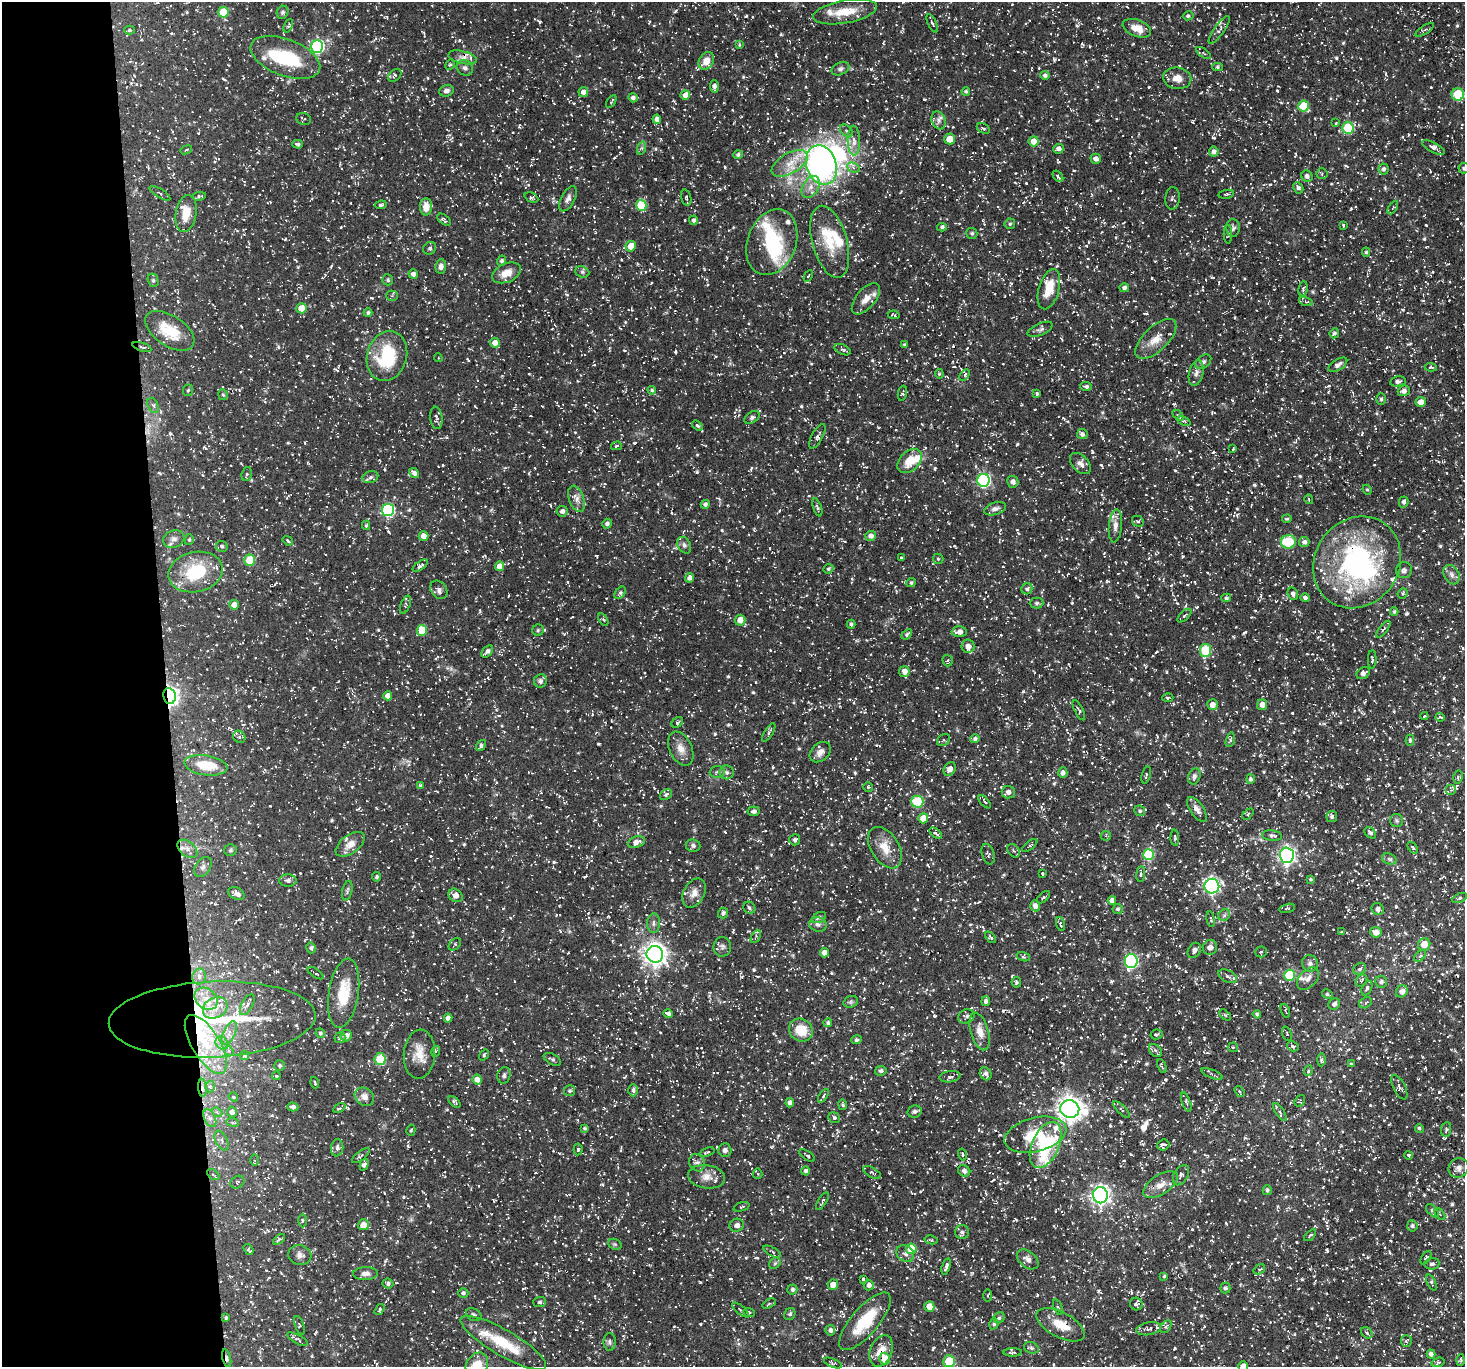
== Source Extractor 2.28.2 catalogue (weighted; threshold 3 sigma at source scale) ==
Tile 4 of 3 x 3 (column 1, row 2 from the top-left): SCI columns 1-1463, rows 1510-2874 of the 4388 x 4367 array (HDU 1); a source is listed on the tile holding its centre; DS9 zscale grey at full resolution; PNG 1467 x 1369 px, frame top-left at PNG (2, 2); each listed source drawn as its Kron ellipse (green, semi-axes under 4 px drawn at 4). Shown black and unused: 11% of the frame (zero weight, under 3 of 5 exposures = <1% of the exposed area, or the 3 px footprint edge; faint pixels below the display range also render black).
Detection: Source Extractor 2.28.2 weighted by HDU 2 'WHT'; one run over the whole footprint, this tile lists its part. Background 0.0748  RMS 0.0041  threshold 0.0183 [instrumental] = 3 sigma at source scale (4.5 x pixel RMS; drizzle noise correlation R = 1.50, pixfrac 1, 0.05/0.05 arcsec/px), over >= 5 px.
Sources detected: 1608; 5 inside a brighter object's white glare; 76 cosmic-ray / hot-pixel residue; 3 long thin detections or spike segments (spike, bleed or trail) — neither listed nor drawn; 51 inside a brighter listed object's ellipse — not listed separately; of the other 1473, all 500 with FLUX_AUTO >= 0.607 (the completeness limit of this list) listed and drawn (973 fainter detections not listed), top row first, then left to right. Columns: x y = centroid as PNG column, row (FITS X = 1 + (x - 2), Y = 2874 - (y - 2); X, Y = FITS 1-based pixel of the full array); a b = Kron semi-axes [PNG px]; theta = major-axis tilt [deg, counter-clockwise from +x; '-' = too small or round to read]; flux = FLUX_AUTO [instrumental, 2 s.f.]
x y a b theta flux
223 12 5 5 - 13
282 12 6 5 - 0.87
845 12 32 11 10 9.5
1188 16 5 4 - 0.82
932 23 10 4 -66 1.1
288 26 7 4 68 0.68
1137 28 15 8 -21 5.2
130 30 5 4 - 0.75
1219 30 16 5 54 1.8
1425 30 11 3 32 0.91
739 45 4 3 - 0.65
317 46 6 6 - 57
1203 53 8 3 -35 0.61
285 57 36 18 -21 24
463 57 14 6 -13 2.5
706 61 9 7 57 4.4
450 65 5 4 - 0.61
1218 67 5 4 - 0.68
465 68 8 7 - 1.5
840 69 9 6 26 1.2
395 75 7 5 43 0.76
1045 75 4 4 - 1.1
1177 78 14 11 -9 4.3
714 87 6 4 -87 1.9
446 91 7 5 17 1.6
966 91 4 4 - 0.74
583 92 5 5 - 2
1458 94 6 6 - 16
685 95 5 4 - 3.3
633 98 5 4 - 1.4
611 102 7 3 59 0.67
1303 106 5 5 - 12
303 119 7 6 - 0.81
657 119 4 4 - 2.3
939 120 9 7 -70 1.8
1336 123 4 4 - 0.66
983 128 7 5 -27 0.78
1348 128 6 5 - 18
846 131 7 5 -43 0.96
950 139 5 5 - 6
854 141 15 6 -88 3.1
1034 141 5 5 - 4.2
298 144 5 3 - 0.93
1433 147 12 5 -27 1.8
642 148 7 4 71 0.75
1058 149 5 5 - 1.8
186 150 6 4 21 0.62
1214 152 5 5 - 1.6
738 155 5 4 - 1
1096 159 5 5 - 1.9
790 163 20 10 29 6.5
821 165 20 15 -71 170
853 168 7 4 -26 1.3
1464 168 5 5 - 0.89
1384 169 5 5 - 1.2
1322 174 5 5 - 0.77
1058 176 6 3 -51 0.87
1307 176 6 5 - 1.6
811 187 12 8 60 3
1298 188 6 5 - 1.2
160 193 12 4 -32 0.72
1226 194 8 4 9 0.7
199 196 7 4 9 0.79
686 197 8 5 -73 0.86
531 198 7 4 -25 0.77
1172 198 11 7 86 1.2
568 199 14 7 62 2.1
381 205 6 3 8 0.75
641 205 5 5 - 17
426 207 8 6 90 3.8
1393 207 7 3 59 0.61
186 213 19 10 81 7.1
444 220 8 4 -38 0.84
694 220 5 4 - 1
1010 224 5 5 - 0.77
1343 225 4 2 - 0.73
942 227 5 4 - 1.1
1233 228 9 6 -89 1.1
972 233 5 5 - 0.93
1228 234 9 4 90 0.82
772 242 34 24 69 25
830 242 37 17 -74 14
631 246 5 5 - 5.1
430 248 7 6 - 0.9
1366 252 4 4 - 0.75
502 261 5 4 - 1
441 266 7 5 83 1.7
582 272 7 5 -21 0.9
506 273 15 9 24 5.3
413 274 5 4 - 1.6
808 276 6 3 61 0.68
153 280 7 5 -75 0.76
388 280 5 5 - 0.85
1124 288 4 4 - 1.2
1049 289 21 10 74 8.3
1303 289 7 4 81 0.84
392 296 5 5 - 0.71
866 299 18 9 50 4.6
1306 301 7 3 -13 0.7
301 308 5 5 - 5.7
368 313 4 4 - 0.95
894 315 6 3 -11 0.61
1040 329 13 6 23 1.4
170 331 28 15 -33 13
1334 333 5 4 - 0.95
1156 339 26 12 44 6.4
495 343 5 4 - 2.8
905 345 4 4 - 0.81
142 347 10 3 -18 0.75
843 350 8 5 -24 0.98
387 356 25 20 74 25
438 358 4 3 - 0.62
1203 362 9 6 38 1.3
1338 365 10 5 32 1.4
1431 367 6 4 -5 0.93
1196 373 13 7 77 2.1
939 374 5 4 - 0.62
965 375 6 4 57 0.7
1398 381 8 5 10 1.4
1086 386 6 4 -4 1.1
188 390 6 5 - 0.69
652 390 4 4 - 0.77
1404 391 6 5 - 2.1
902 393 8 4 78 0.85
1037 393 3 3 - 0.68
223 395 5 4 - 0.69
1381 399 6 4 -90 0.86
1421 402 5 5 - 3.3
153 405 8 5 -60 1.1
1178 415 6 4 -43 0.65
752 417 8 5 32 0.94
436 418 11 6 -83 1.3
1184 421 7 4 -23 0.82
697 425 6 4 -35 0.86
1082 434 5 5 - 1.2
817 436 14 5 62 1.6
616 446 5 4 - 0.61
1233 449 3 2 - 0.61
910 461 14 9 44 7.7
1080 464 12 8 -46 2.3
414 473 5 4 - 1.9
247 474 7 5 73 0.71
370 477 8 5 17 1.1
984 480 6 6 - 63
1013 482 6 5 - 1.8
1367 490 5 4 - 0.61
577 499 13 7 -70 2.6
1309 499 5 3 - 0.65
1404 502 5 4 - 1.1
705 504 4 4 - 1.1
817 507 9 3 -71 0.93
995 509 11 6 17 1.9
388 510 6 6 - 55
562 511 5 5 - 1.6
1287 519 5 3 - 0.61
1138 521 6 5 - 0.8
607 524 5 4 - 1.3
366 525 4 4 - 0.65
1115 526 16 6 85 2.4
423 536 5 4 - 2.8
871 536 5 5 - 1.9
174 539 11 8 20 2.1
189 540 5 4 - 0.69
288 541 5 3 - 0.79
1288 542 7 6 - 16
1304 542 5 5 - 1.4
684 545 9 6 -63 1.2
222 546 6 5 - 0.92
901 558 3 3 - 0.61
938 559 5 5 - 0.63
250 560 5 5 - 10
1357 562 48 42 55 81
420 566 9 4 34 1.2
500 566 5 4 - 4.3
828 569 5 4 - 0.64
1404 570 8 8 - 1.3
195 572 28 20 12 22
1452 575 10 7 -59 1.8
690 578 4 4 - 1.9
911 583 5 4 - 0.83
1027 589 5 5 - 0.91
439 590 10 7 -51 1.7
620 593 7 5 49 1
1403 593 5 5 - 0.72
1293 594 6 5 - 1.2
1226 598 5 4 - 0.67
1305 598 5 4 - 1.1
1037 603 7 5 2 1
234 605 5 4 - 3.5
405 605 9 4 69 0.91
1394 612 4 4 - 0.76
1184 616 9 3 44 0.69
603 619 7 4 -58 0.71
740 620 5 5 - 3.8
851 624 4 3 - 0.84
1383 629 10 4 52 0.81
422 630 5 5 - 13
538 630 6 5 - 0.71
959 632 7 5 1 2.5
907 634 6 4 41 0.89
968 646 7 6 - 2
1205 650 6 5 - 19
487 651 7 4 49 1.4
1372 659 9 4 88 0.68
948 660 6 5 - 0.63
904 672 5 5 - 2.8
1363 673 7 5 35 1.5
540 681 7 6 - 1.1
169 696 8 6 -81 170
388 696 4 4 - 3.2
1168 698 5 2 - 0.65
1213 705 5 5 - 2.4
1262 705 5 5 - 2.8
1079 710 11 4 -64 0.8
1424 716 4 3 - 0.67
1440 717 4 3 - 0.63
677 722 6 4 41 0.73
769 732 10 4 59 1
239 737 6 5 - 0.92
975 739 5 4 - 1.1
944 740 7 5 36 0.89
1230 740 7 4 75 0.77
1410 740 5 4 - 0.92
481 746 6 4 53 1.2
681 749 18 11 -65 4.1
820 752 12 8 42 2.8
206 765 22 10 -8 13
950 769 7 5 59 2.5
717 772 7 6 - 1.2
727 772 7 7 - 1.3
1063 773 5 4 - 1.7
1146 775 9 3 77 0.64
1194 776 8 6 69 1.4
1458 777 6 5 - 0.75
1250 779 5 4 - 1.1
420 785 3 3 - 0.63
868 787 5 4 - 0.62
1451 790 5 5 - 0.84
1008 792 6 6 - 2.1
666 795 6 5 - 0.8
917 802 6 6 - 21
985 802 8 3 -49 0.61
1197 809 14 6 -56 2.5
754 811 6 5 - 1.3
1140 811 5 5 - 0.86
1248 814 6 4 46 0.65
1332 817 5 5 - 0.87
923 818 5 5 - 5.7
1397 821 6 6 - 0.88
936 833 7 3 -39 0.79
1370 833 6 4 -44 1.1
1106 836 5 5 - 0.65
1272 836 10 5 -6 1.3
1175 838 8 4 -86 0.71
795 840 5 5 - 1.1
636 842 9 5 20 2.6
350 844 17 9 37 3.9
1030 845 9 3 37 0.69
693 846 7 6 - 1.1
885 848 23 14 -58 7.2
1413 848 6 4 -52 0.74
187 849 11 7 -40 2.4
230 850 6 6 - 0.85
1013 851 7 5 -53 0.76
988 854 10 6 -72 1.2
1148 855 5 5 - 24
1287 855 7 7 - 140
1389 859 7 5 -21 1
203 867 11 7 55 1.7
1042 874 3 3 - 0.65
1141 874 8 4 85 0.79
376 877 4 4 - 0.7
1311 879 4 4 - 0.62
288 880 8 6 0 1.6
1212 886 7 7 - 100
347 891 10 5 77 0.95
236 893 8 6 -24 1.7
694 893 15 10 61 3.2
455 895 7 6 - 3.3
1044 897 8 4 44 0.77
1459 898 8 4 25 0.74
1112 900 4 4 - 2
1035 906 5 5 - 2.1
749 908 6 5 - 1.1
1287 908 8 4 14 0.61
1118 909 5 5 - 0.85
1378 909 6 5 - 1.4
723 913 5 5 - 1.2
1224 915 6 5 - 0.97
819 918 7 5 29 1.1
1211 919 8 3 -78 0.63
654 923 10 6 89 1.4
818 924 9 7 -16 1.5
1060 924 7 3 -73 0.86
1341 932 3 3 - 0.66
1376 932 5 5 - 3.1
756 936 7 4 61 0.65
991 937 7 4 -50 0.72
455 944 7 5 45 0.67
1424 944 6 6 - 5.5
722 947 10 8 -89 1.4
1210 947 7 7 - 2.2
311 948 5 5 - 0.92
1194 950 8 6 58 2
1261 952 5 5 - 0.83
824 953 5 4 - 2.4
655 954 8 8 - 290
1420 956 7 4 43 0.79
1023 957 7 4 -19 0.62
1131 961 7 6 - 69
1310 963 8 8 - 1.3
1360 969 7 5 34 1.1
316 973 9 3 -33 0.69
1289 975 5 5 - 22
1228 976 10 6 -26 1.6
199 977 8 7 - 1.7
1308 979 13 8 45 2.2
1361 981 6 5 - 0.85
1016 982 5 4 - 0.87
1381 982 6 5 - 1.3
1367 988 8 5 67 0.9
1402 991 6 5 - 2.5
344 993 35 15 81 13
1327 994 5 4 - 0.64
206 999 12 10 -42 4.9
986 1001 5 4 - 1.2
851 1002 7 5 20 0.85
1366 1003 7 5 29 0.85
1334 1004 6 5 - 1.3
247 1005 11 5 61 1.6
215 1008 13 10 28 5
1285 1011 7 4 -70 0.7
668 1013 5 3 - 1.2
1257 1014 4 4 - 0.84
1225 1015 6 4 -44 0.74
966 1016 8 7 - 1.3
448 1018 4 4 - 1.8
212 1019 103 38 3 90
828 1023 4 4 - 0.89
801 1030 12 11 - 9.8
980 1032 19 9 -74 4.7
229 1033 12 6 65 2.5
320 1033 5 4 - 0.76
1156 1034 6 5 - 0.74
1287 1034 7 4 -72 0.74
346 1036 6 5 - 2
340 1038 5 5 - 1.3
857 1040 5 4 - 0.99
222 1043 7 5 -47 1.4
206 1044 33 14 -59 18
1293 1046 6 5 - 0.92
1233 1047 5 5 - 0.7
229 1051 5 4 - 0.61
436 1051 5 3 - 0.67
1155 1051 7 5 -47 1.3
419 1054 24 15 86 7.3
484 1055 6 4 55 0.78
245 1056 4 4 - 0.9
380 1059 6 5 - 17
552 1059 9 5 -29 1
1321 1060 6 4 89 0.87
1352 1064 4 3 - 0.76
280 1065 5 5 - 0.72
1162 1066 7 3 -66 0.71
881 1071 6 5 - 1.1
1308 1071 5 4 - 0.86
986 1074 7 5 -56 1.6
1212 1074 11 3 -23 0.92
504 1075 8 6 75 1.1
276 1076 4 4 - 0.65
950 1077 10 5 8 1.3
477 1079 5 4 - 3.5
315 1083 6 3 -72 0.65
210 1087 6 5 - 0.76
1399 1087 13 6 -64 1.4
203 1088 9 4 -86 1.4
633 1090 6 5 - 1.3
570 1091 5 5 - 0.87
1239 1091 6 4 -56 0.76
823 1096 8 4 56 0.79
233 1097 5 4 - 0.68
364 1097 10 8 -39 2.8
1300 1101 6 4 53 0.62
454 1102 7 4 -41 0.95
1186 1102 10 4 -70 0.84
790 1103 4 4 - 1.6
843 1105 5 3 - 0.73
293 1107 5 4 - 1.6
339 1108 6 3 31 0.84
1070 1109 9 8 - 380
1122 1110 11 4 -45 0.86
914 1111 7 6 - 1.3
217 1112 5 4 - 0.62
232 1112 5 5 - 1.4
1280 1112 10 4 -57 0.96
210 1118 9 5 -64 1.5
834 1118 6 5 - 0.92
232 1122 6 4 -7 0.67
585 1128 3 3 - 0.67
1419 1128 4 4 - 0.73
1446 1129 7 5 81 0.7
411 1130 6 4 73 0.63
1035 1135 31 17 14 16
222 1141 11 6 -64 1.4
1046 1145 24 13 65 34
1163 1145 6 5 - 1.3
337 1148 9 6 83 1.4
578 1149 6 4 85 0.75
725 1150 7 6 - 1.9
707 1152 8 3 19 0.73
962 1154 6 4 -77 0.66
807 1155 9 3 -35 0.7
1409 1155 4 4 - 0.81
361 1156 10 4 37 1.2
254 1160 5 4 - 0.61
697 1163 9 7 -62 1.4
364 1165 6 4 71 1.2
1459 1168 10 9 - 2
806 1171 4 4 - 1.1
964 1171 6 5 - 1.7
872 1172 10 5 -29 0.94
213 1174 7 4 -36 0.65
758 1174 5 4 - 0.65
1181 1175 11 7 59 1.3
707 1177 18 11 -9 4.4
237 1182 7 6 - 1
1160 1185 19 9 34 4.2
1267 1190 5 4 - 0.85
1100 1195 8 7 - 190
822 1201 10 3 59 0.83
742 1207 8 4 18 0.61
1432 1211 8 5 -44 0.87
1440 1214 7 4 -52 0.77
302 1221 7 3 90 0.64
363 1225 5 5 - 3.9
737 1225 7 6 - 1.7
1412 1226 5 5 - 1
962 1232 7 7 - 1.3
1310 1235 7 3 42 0.63
279 1239 7 3 36 0.91
931 1240 6 4 -13 0.63
615 1244 7 5 -20 0.67
248 1249 6 4 -57 0.75
911 1249 5 5 - 11
772 1252 9 4 -29 0.81
905 1254 9 7 -36 1.8
300 1255 12 10 -14 2.1
1426 1258 7 4 57 0.83
1028 1259 12 8 -39 2.4
775 1263 6 5 - 0.82
1432 1264 7 5 7 1.2
946 1266 8 3 71 1.2
1259 1269 6 4 35 0.76
365 1273 12 6 2 2
1164 1276 4 4 - 0.62
863 1279 3 3 - 0.61
1431 1282 9 4 -66 0.86
388 1283 5 5 - 1.2
833 1285 5 5 - 3.5
869 1285 5 5 - 1.7
1225 1288 5 5 - 0.94
792 1290 5 5 - 1.1
463 1293 5 5 - 1.1
988 1295 6 3 90 0.66
540 1302 6 5 - 1.1
769 1304 7 4 32 0.63
1136 1304 6 6 - 0.82
929 1306 5 5 - 4.4
1058 1307 8 4 -68 0.73
379 1309 6 3 57 0.62
740 1310 10 4 -39 0.82
749 1312 6 4 -19 0.78
790 1314 6 5 - 0.9
474 1315 8 6 -28 1
226 1318 4 4 - 0.62
999 1318 6 5 - 0.79
865 1321 36 13 49 18
994 1324 5 4 - 0.87
299 1325 10 4 -70 0.62
1060 1325 26 12 -28 8.7
1166 1327 7 4 53 0.85
1149 1329 12 6 11 1.5
830 1330 5 4 - 1.4
1367 1333 6 5 - 0.92
298 1339 12 4 -29 0.76
1406 1341 5 5 - 0.74
610 1342 9 6 89 1.2
503 1343 49 13 -30 17
1031 1348 7 5 -21 0.9
881 1351 16 11 67 5.8
1013 1352 9 4 1 0.83
1431 1354 4 4 - 1.4
227 1358 9 3 -77 1.1
884 1359 6 5 - 7
1461 1360 6 4 87 0.68
949 1361 6 6 - 13
1438 1362 6 4 18 0.79
833 1363 9 4 -23 0.73
477 1365 13 10 55 9.3
1243 1366 5 5 - 3.1
Overlapping masked pixels (flux is a lower limit): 10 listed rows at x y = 821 165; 388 510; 169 696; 212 1019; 203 1088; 226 1318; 865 1321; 1060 1325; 881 1351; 227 1358
Isophote crosses this tile's border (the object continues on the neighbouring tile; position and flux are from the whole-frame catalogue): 7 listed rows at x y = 1458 94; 1464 168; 865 1321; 884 1359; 949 1361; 477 1365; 1243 1366